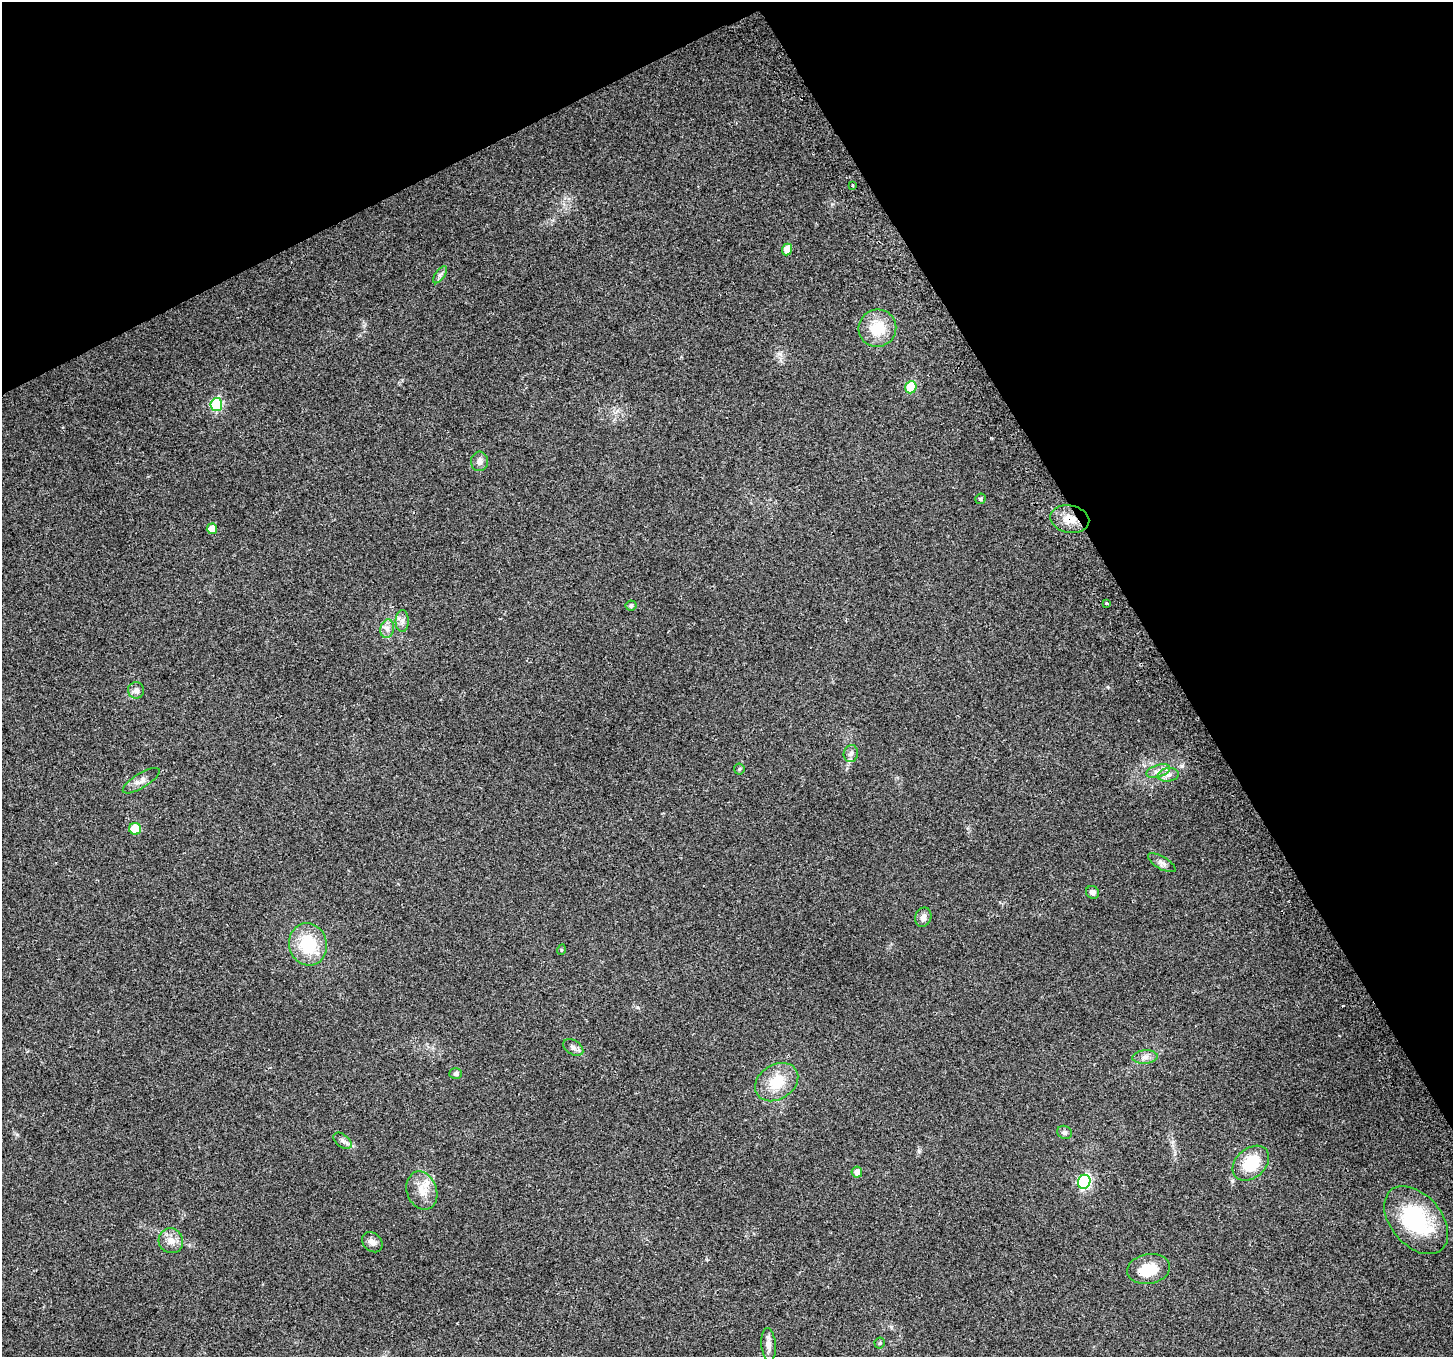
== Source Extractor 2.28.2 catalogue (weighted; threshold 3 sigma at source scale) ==
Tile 3 of 4 x 4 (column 3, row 1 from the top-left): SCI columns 2929-4379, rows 4188-5542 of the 5862 x 5723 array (HDU 1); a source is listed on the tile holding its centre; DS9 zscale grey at full resolution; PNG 1455 x 1359 px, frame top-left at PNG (2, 2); each listed source drawn as its Kron ellipse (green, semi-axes under 4 px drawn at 4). Shown black and unused: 28% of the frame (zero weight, under 2 of 3 exposures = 2% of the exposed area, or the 3 px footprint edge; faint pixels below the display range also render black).
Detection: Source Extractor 2.28.2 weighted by HDU 2 'WHT'; one run over the whole footprint, this tile lists its part. Background 0.138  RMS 0.013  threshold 0.0574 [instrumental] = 3 sigma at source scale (4.5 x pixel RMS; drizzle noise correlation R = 1.50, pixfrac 1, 0.0396/0.0396 arcsec/px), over >= 5 px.
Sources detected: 44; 1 cosmic-ray / hot-pixel residue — neither listed nor drawn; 1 inside a brighter listed object's ellipse — not listed separately; the other 42 listed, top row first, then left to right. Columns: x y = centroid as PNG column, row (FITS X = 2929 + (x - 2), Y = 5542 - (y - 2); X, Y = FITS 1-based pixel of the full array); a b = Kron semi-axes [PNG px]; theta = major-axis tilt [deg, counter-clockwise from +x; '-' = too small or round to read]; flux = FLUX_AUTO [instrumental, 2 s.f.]
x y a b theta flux
852 185 3 2 - 1.4
787 249 6 5 - 14
440 275 10 5 54 3.8
877 328 19 18 - 38
911 387 6 5 - 54
216 405 6 6 - 94
479 461 9 8 - 6.7
980 499 5 5 - 1.9
1070 519 20 13 -11 20
212 529 5 5 - 13
1107 603 3 3 - 4.1
631 606 5 5 - 2.6
402 621 11 6 89 5.7
387 629 9 7 77 5.9
136 690 8 8 - 5.7
851 754 8 7 - 4.6
739 769 5 5 - 1.7
1158 771 12 6 18 6.9
1168 775 10 6 8 6.2
141 781 21 7 31 8.3
135 829 6 6 - 30
1162 863 15 6 -30 5.5
1093 892 7 6 - 4.8
923 917 10 8 68 6.6
308 944 21 19 -76 55
561 950 5 3 - 1.2
573 1047 11 7 -33 4.9
1145 1057 12 6 5 6.7
456 1074 6 5 - 3.2
777 1082 23 17 33 34
1065 1132 7 6 - 3.3
342 1141 10 6 -38 4.5
1251 1163 20 14 41 41
857 1172 5 5 - 8.1
1084 1182 7 6 - 180
422 1191 19 15 -70 18
1416 1220 39 25 -50 120
171 1241 12 12 - 11
372 1242 11 8 -44 5.6
1149 1269 22 14 10 33
880 1343 5 5 - 1.7
769 1345 16 7 -85 8.4
Overlapping masked pixels (flux is a lower limit): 1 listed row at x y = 1070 519
Unlisted compact peaks at least as high as the median listed source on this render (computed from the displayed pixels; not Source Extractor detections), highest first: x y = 637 1007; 832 204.